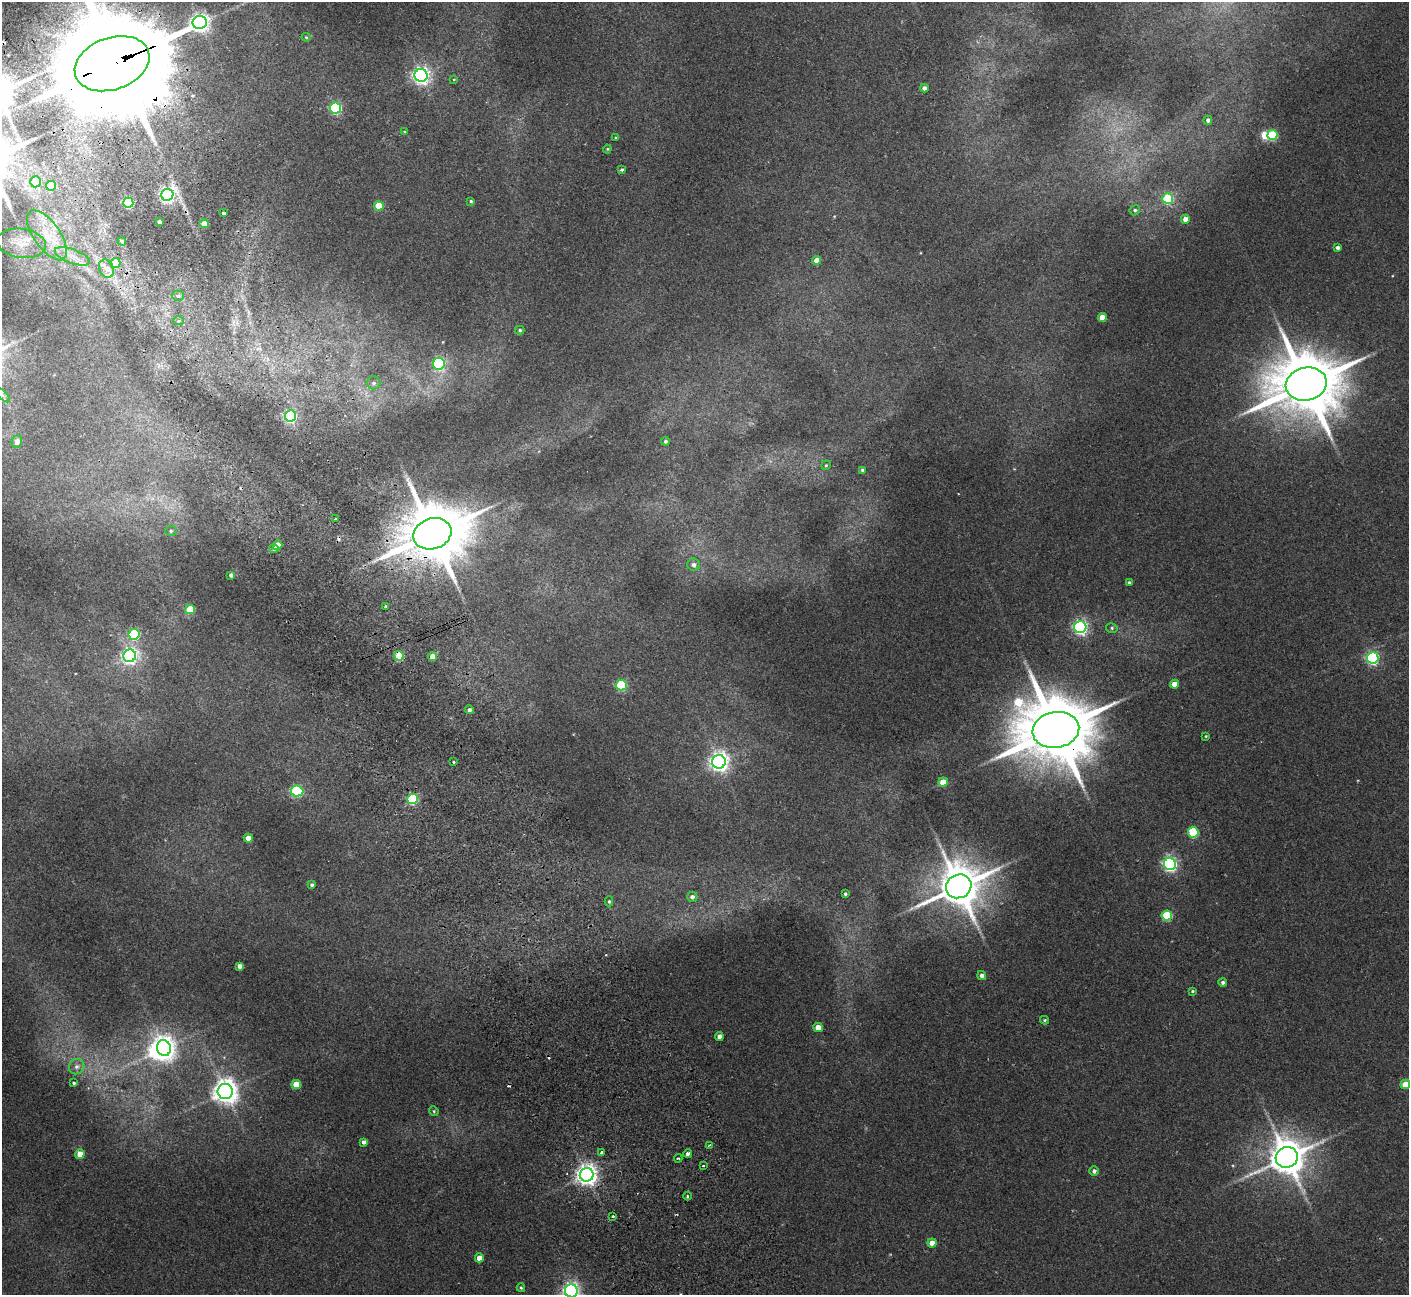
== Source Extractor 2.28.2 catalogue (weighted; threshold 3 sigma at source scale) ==
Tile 11 of 4 x 4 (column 3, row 3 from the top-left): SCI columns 2867-4273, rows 1480-2772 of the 5736 x 5674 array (HDU 1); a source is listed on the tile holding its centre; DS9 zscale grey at full resolution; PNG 1411 x 1297 px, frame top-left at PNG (2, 2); each listed source drawn as its Kron ellipse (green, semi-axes under 4 px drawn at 4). Shown black and unused: <1% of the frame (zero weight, under 2 of 3 exposures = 3% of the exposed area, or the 3 px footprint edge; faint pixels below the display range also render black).
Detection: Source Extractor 2.28.2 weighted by HDU 2 'WHT'; one run over the whole footprint, this tile lists its part. Background 0.119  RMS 0.01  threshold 0.0465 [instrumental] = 3 sigma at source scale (4.5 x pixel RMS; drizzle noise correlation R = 1.50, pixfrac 1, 0.05/0.05 arcsec/px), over >= 5 px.
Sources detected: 120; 2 inside a brighter object's white glare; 5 cosmic-ray / hot-pixel residue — neither listed nor drawn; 1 inside a brighter listed object's ellipse — not listed separately; the other 112 listed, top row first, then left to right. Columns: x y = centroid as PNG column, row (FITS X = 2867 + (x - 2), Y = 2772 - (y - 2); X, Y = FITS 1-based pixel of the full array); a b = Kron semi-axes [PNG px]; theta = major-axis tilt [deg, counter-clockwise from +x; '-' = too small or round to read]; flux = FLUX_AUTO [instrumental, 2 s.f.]
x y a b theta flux
200 22 7 6 - 530
306 37 4 4 - 1.2
112 64 38 26 19 34000
421 75 6 6 - 450
453 79 3 3 - 2.4
924 88 4 4 - 5.7
335 108 5 5 - 130
1208 120 4 4 - 3.5
405 132 3 3 - 1
1272 135 5 5 - 65
616 138 3 2 - 1
607 149 4 4 - 1.2
621 170 3 3 - 4
36 182 5 5 - 33
51 186 5 5 - 34
167 195 6 6 - 350
1168 199 5 5 - 73
471 201 3 3 - 1.4
128 203 5 5 - 110
379 206 5 4 - 29
1135 210 5 5 - 2.1
223 213 4 3 - 6.2
1185 219 4 4 - 7.7
159 222 4 3 - 2.8
204 223 4 4 - 12
47 235 29 13 -55 30
122 241 4 4 - 1.8
21 243 25 14 -8 21
1338 247 4 3 - 3.3
72 256 18 7 -20 9.9
817 260 4 4 - 12
115 263 5 5 - 23
106 269 9 7 -69 6.6
178 296 5 5 - 3.5
1102 317 4 4 - 17
179 321 5 4 - 2.2
520 330 5 4 - 1.6
439 364 6 6 - 130
373 383 7 6 - 3.1
1306 384 21 16 12 10000
3 395 9 3 -45 2.3
290 416 5 5 - 160
665 441 4 4 - 2.3
17 442 6 5 - 5.9
826 465 5 4 - 1.3
862 470 3 3 - 2.4
336 519 3 3 - 8.5
171 531 6 5 - 1.9
432 534 19 15 19 8700
278 545 5 4 - 16
274 549 5 4 - 2.9
694 565 6 6 - 3.9
231 575 4 3 - 2.3
1129 583 3 3 - 1.9
385 606 3 2 - 0.9
190 609 5 5 - 42
1080 627 6 6 - 290
1112 628 6 4 -15 1.8
134 634 5 5 - 95
130 656 6 6 - 330
399 656 5 4 - 36
433 657 4 4 - 13
1373 658 6 5 - 180
1174 684 4 4 - 12
621 685 5 5 - 80
469 710 4 4 - 3.5
1056 730 23 18 10 14000
1206 736 4 3 - 0.98
454 762 3 3 - 2
719 762 7 7 - 640
943 782 5 4 - 19
297 791 6 5 - 100
412 799 5 5 - 91
1193 832 5 5 - 75
248 838 4 4 - 9.1
1170 864 6 6 - 260
312 885 4 4 - 2.3
959 886 13 11 29 4300
845 894 3 3 - 1.6
692 897 5 5 - 3.8
609 901 5 4 - 1.6
1167 915 5 5 - 64
239 966 4 4 - 4.6
982 976 4 4 - 4.1
1223 982 4 4 - 2.7
1192 991 4 3 - 1.3
1044 1020 4 4 - 1.3
818 1027 5 4 - 12
719 1036 4 4 - 5.6
164 1048 8 6 -72 750
77 1067 8 7 - 4.3
74 1083 3 3 - 1.6
1405 1084 5 4 - 21
296 1085 5 4 - 22
225 1091 7 7 - 1100
434 1111 5 4 - 1.4
364 1142 4 4 - 3.2
710 1145 4 4 - 1.7
602 1153 3 3 - 11
688 1153 4 3 - 6.4
80 1154 5 4 - 13
1287 1157 11 10 - 2900
678 1158 4 3 - 2
703 1165 3 3 - 1.6
1094 1171 5 4 - 3.1
587 1175 7 7 - 740
687 1196 4 3 - 1.1
612 1216 4 3 - 1.6
932 1243 4 4 - 12
479 1258 4 4 - 11
521 1288 4 3 - 1.4
571 1291 6 6 - 440
Overlapping masked pixels (flux is a lower limit): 4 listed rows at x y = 112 64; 432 534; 399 656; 1056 730
Isophote crosses this tile's border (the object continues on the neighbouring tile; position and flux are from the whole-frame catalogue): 3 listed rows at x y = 112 64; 1405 1084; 571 1291